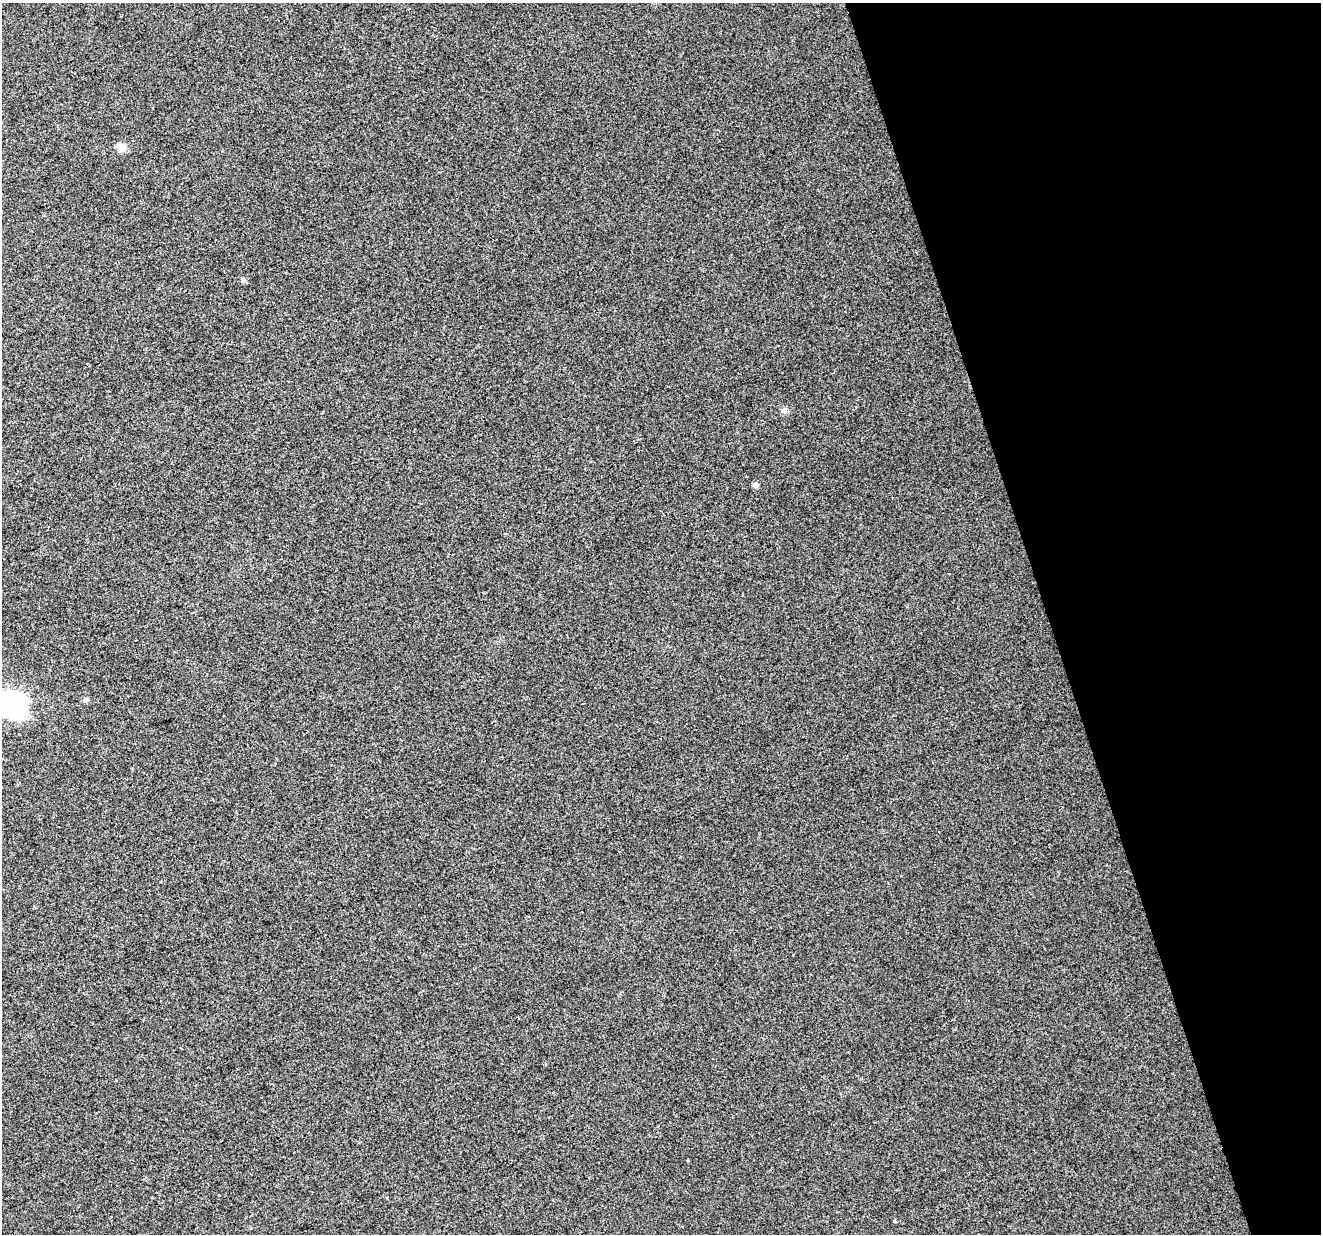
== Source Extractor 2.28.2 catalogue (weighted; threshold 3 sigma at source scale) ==
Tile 12 of 4 x 4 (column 4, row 3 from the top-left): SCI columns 3958-5276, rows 1287-2518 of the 5276 x 5088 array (HDU 1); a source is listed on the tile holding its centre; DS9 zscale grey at full resolution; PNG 1323 x 1236 px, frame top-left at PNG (2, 3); no overlay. Shown black and unused: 21% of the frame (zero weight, under 2 of 3 exposures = <1% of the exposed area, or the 3 px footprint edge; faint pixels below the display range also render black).
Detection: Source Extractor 2.28.2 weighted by HDU 2 'WHT'; one run over the whole footprint, this tile lists its part. Background 0.0181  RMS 0.0066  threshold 0.0297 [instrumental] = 3 sigma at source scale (4.5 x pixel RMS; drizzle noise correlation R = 1.50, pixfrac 1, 0.0396/0.0396 arcsec/px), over >= 5 px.
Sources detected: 8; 1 inside a brighter object's white glare — not listed; the other 7 listed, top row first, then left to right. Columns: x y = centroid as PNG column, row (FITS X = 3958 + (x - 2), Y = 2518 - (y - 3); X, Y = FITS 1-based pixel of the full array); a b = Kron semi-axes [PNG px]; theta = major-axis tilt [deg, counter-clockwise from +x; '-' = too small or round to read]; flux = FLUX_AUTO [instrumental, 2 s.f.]
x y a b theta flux
121 147 8 7 - 7.3
243 280 6 6 - 1.7
784 410 7 5 45 1.6
755 485 6 6 - 2.4
193 613 4 3 - 1.1
85 700 6 6 - 1.8
8 708 42 33 24 60
Isophote crosses this tile's border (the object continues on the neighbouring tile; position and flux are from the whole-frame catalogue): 1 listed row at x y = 8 708